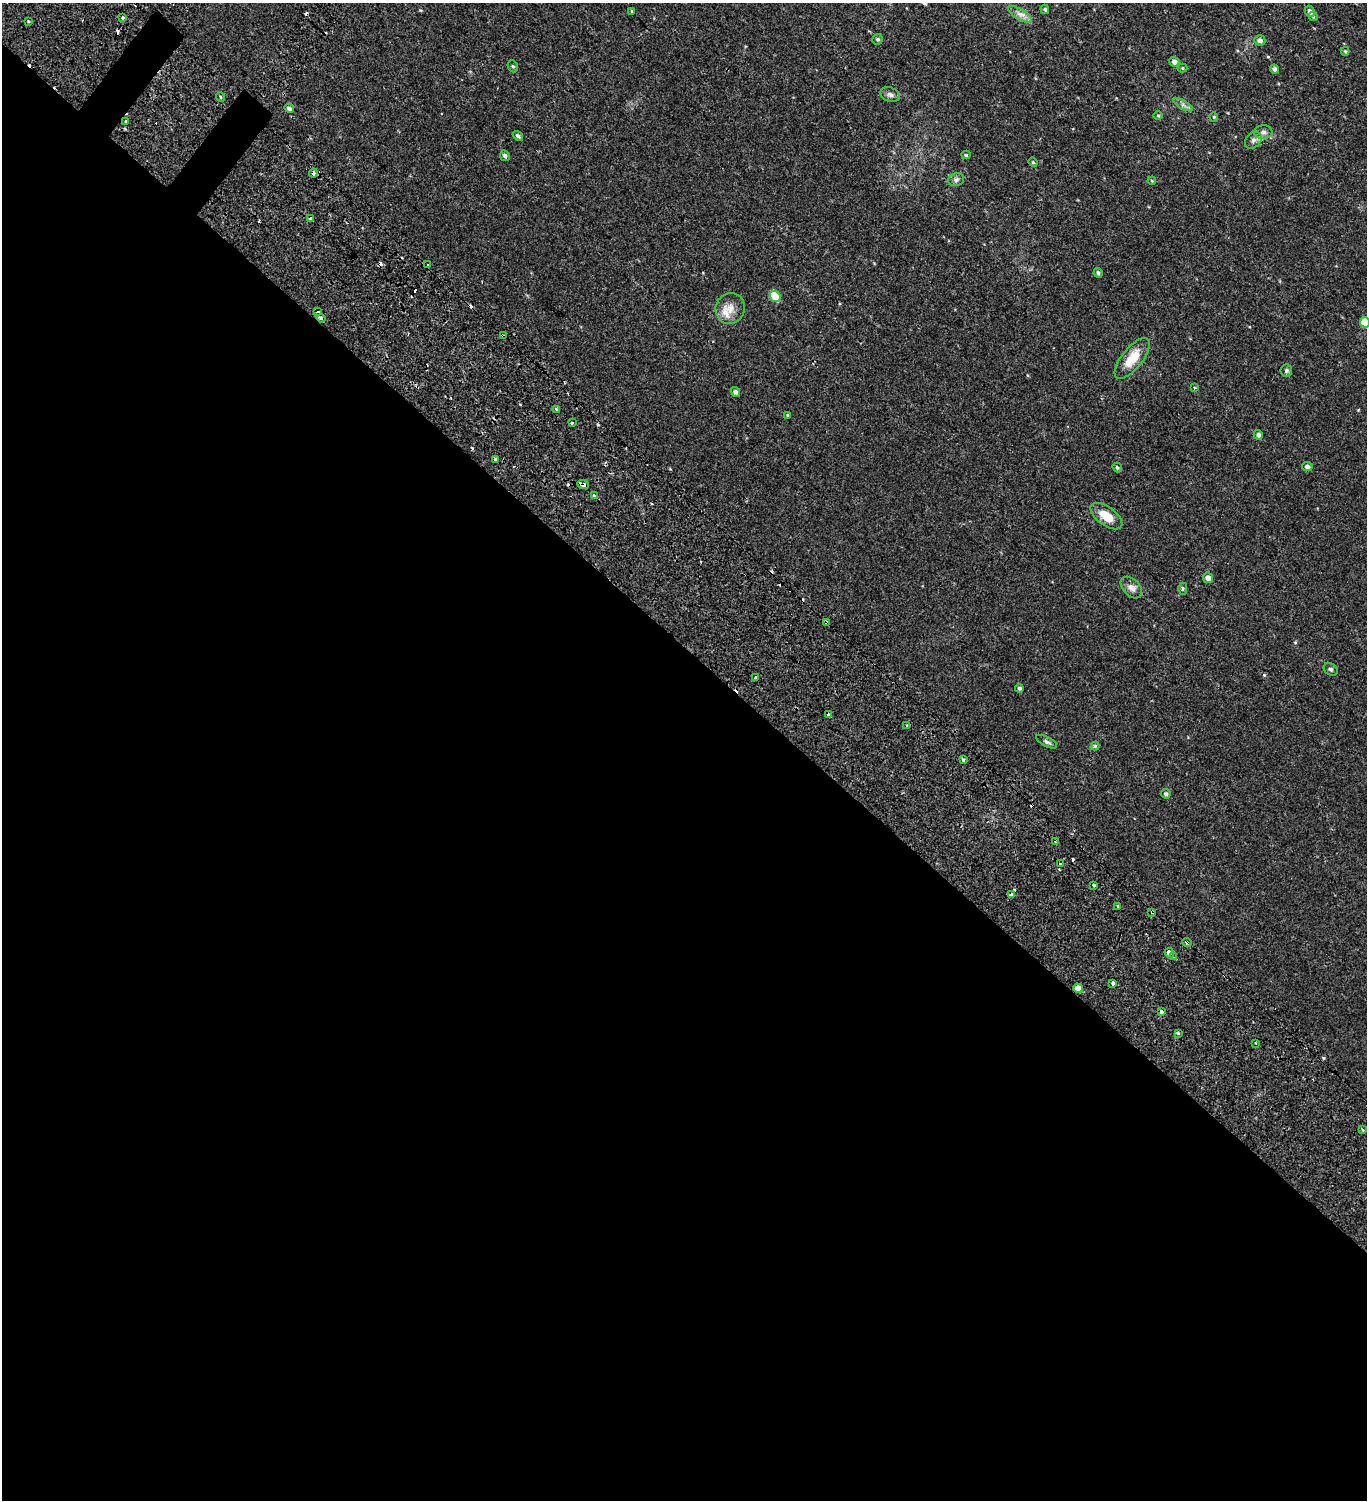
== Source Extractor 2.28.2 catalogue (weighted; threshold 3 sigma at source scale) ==
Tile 14 of 4 x 4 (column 2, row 4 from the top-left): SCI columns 1853-3217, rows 178-1675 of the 6376 x 6350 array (HDU 1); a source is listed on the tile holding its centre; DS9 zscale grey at full resolution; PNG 1369 x 1502 px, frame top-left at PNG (2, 3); each listed source drawn as its Kron ellipse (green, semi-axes under 4 px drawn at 4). Shown black and unused: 58% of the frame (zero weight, under 2 of 3 exposures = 11% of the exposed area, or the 3 px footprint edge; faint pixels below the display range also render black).
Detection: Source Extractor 2.28.2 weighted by HDU 2 'WHT'; one run over the whole footprint, this tile lists its part. Background 0.0276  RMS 0.0049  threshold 0.022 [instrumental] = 3 sigma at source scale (4.5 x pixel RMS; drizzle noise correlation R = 1.50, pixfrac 1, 0.0396/0.0396 arcsec/px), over >= 5 px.
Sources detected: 103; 21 cosmic-ray / hot-pixel residue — neither listed nor drawn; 1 inside a brighter listed object's ellipse — not listed separately; the other 81 listed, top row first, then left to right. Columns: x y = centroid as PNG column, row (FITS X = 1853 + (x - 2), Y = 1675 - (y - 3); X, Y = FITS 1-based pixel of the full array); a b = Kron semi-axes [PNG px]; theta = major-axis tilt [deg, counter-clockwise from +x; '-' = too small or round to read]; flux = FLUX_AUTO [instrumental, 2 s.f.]
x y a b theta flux
1045 9 5 4 - 0.74
632 11 4 3 - 0.4
1310 11 6 4 -63 1.6
1020 14 13 5 -30 2.3
1313 16 5 3 - 0.58
123 17 3 3 - 2.8
29 21 3 3 - 0.55
878 39 5 5 - 0.7
1260 40 5 5 - 1.6
1345 51 4 3 - 0.5
1174 62 5 4 - 2
513 66 6 5 - 0.74
1183 68 5 4 - 0.5
1274 69 4 4 - 1.2
890 95 10 7 -25 1.4
221 97 5 3 - 0.43
1183 105 11 4 -29 1.4
289 108 5 4 - 1.2
1158 116 5 3 - 0.38
1214 117 4 4 - 0.41
126 122 3 3 - 2.9
1263 132 9 7 4 1.6
518 136 6 4 -40 0.95
1253 140 9 7 45 1.6
966 155 4 4 - 0.5
505 156 5 4 - 1
1033 162 5 4 - 0.47
313 173 4 3 - 1.7
956 180 8 6 13 1.4
1152 181 4 3 - 0.35
310 219 3 3 - 4.1
428 265 2 2 - 0.55
1098 273 5 4 - 0.9
775 296 6 5 - 14
730 308 15 14 - 4.8
318 312 3 2 - 0.57
321 318 4 3 - 10
1365 322 5 5 - 12
503 336 4 3 - 1.1
1132 358 25 10 51 9.1
1286 370 6 6 - 0.88
1194 387 3 3 - 1.2
735 392 5 4 - 1.3
556 409 3 3 - 0.8
788 415 4 4 - 0.56
572 423 3 3 - 2.4
1258 435 5 4 - 1.3
495 459 3 3 - 0.88
1117 467 5 4 - 0.72
1307 467 5 4 - 1.4
583 485 6 3 -23 7.1
594 495 3 3 - 2.8
1106 516 18 9 -36 8.1
1208 578 5 5 - 2.6
1131 587 13 8 -46 2.6
1183 589 6 4 90 0.63
827 623 4 3 - 2.8
1331 669 7 6 - 0.88
755 677 4 3 - 9.6
1019 688 4 4 - 0.82
828 715 4 3 - 2.1
907 726 3 3 - 1.8
1047 742 11 4 -27 1.1
1095 746 4 4 - 0.71
963 760 3 3 - 1
1166 794 5 4 - 0.77
1055 842 3 2 - 0.71
1060 864 3 3 - 1.7
1094 885 3 3 - 0.74
1011 894 3 3 - 1.3
1118 906 3 3 - 1.5
1152 912 4 3 - 1.7
1187 942 5 3 - 2.1
1169 953 5 4 - 6.8
1173 957 3 3 - 1.1
1113 983 3 3 - 3.5
1078 988 5 4 - 3.6
1161 1012 4 3 - 1.9
1178 1033 3 3 - 1
1256 1043 3 2 - 0.58
1362 1130 3 3 - 0.46
Overlapping masked pixels (flux is a lower limit): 8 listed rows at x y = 126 122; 321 318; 503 336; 583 485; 827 623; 755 677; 1152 912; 1187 942
Isophote crosses this tile's border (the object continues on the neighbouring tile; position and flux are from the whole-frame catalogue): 1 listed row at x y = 1365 322